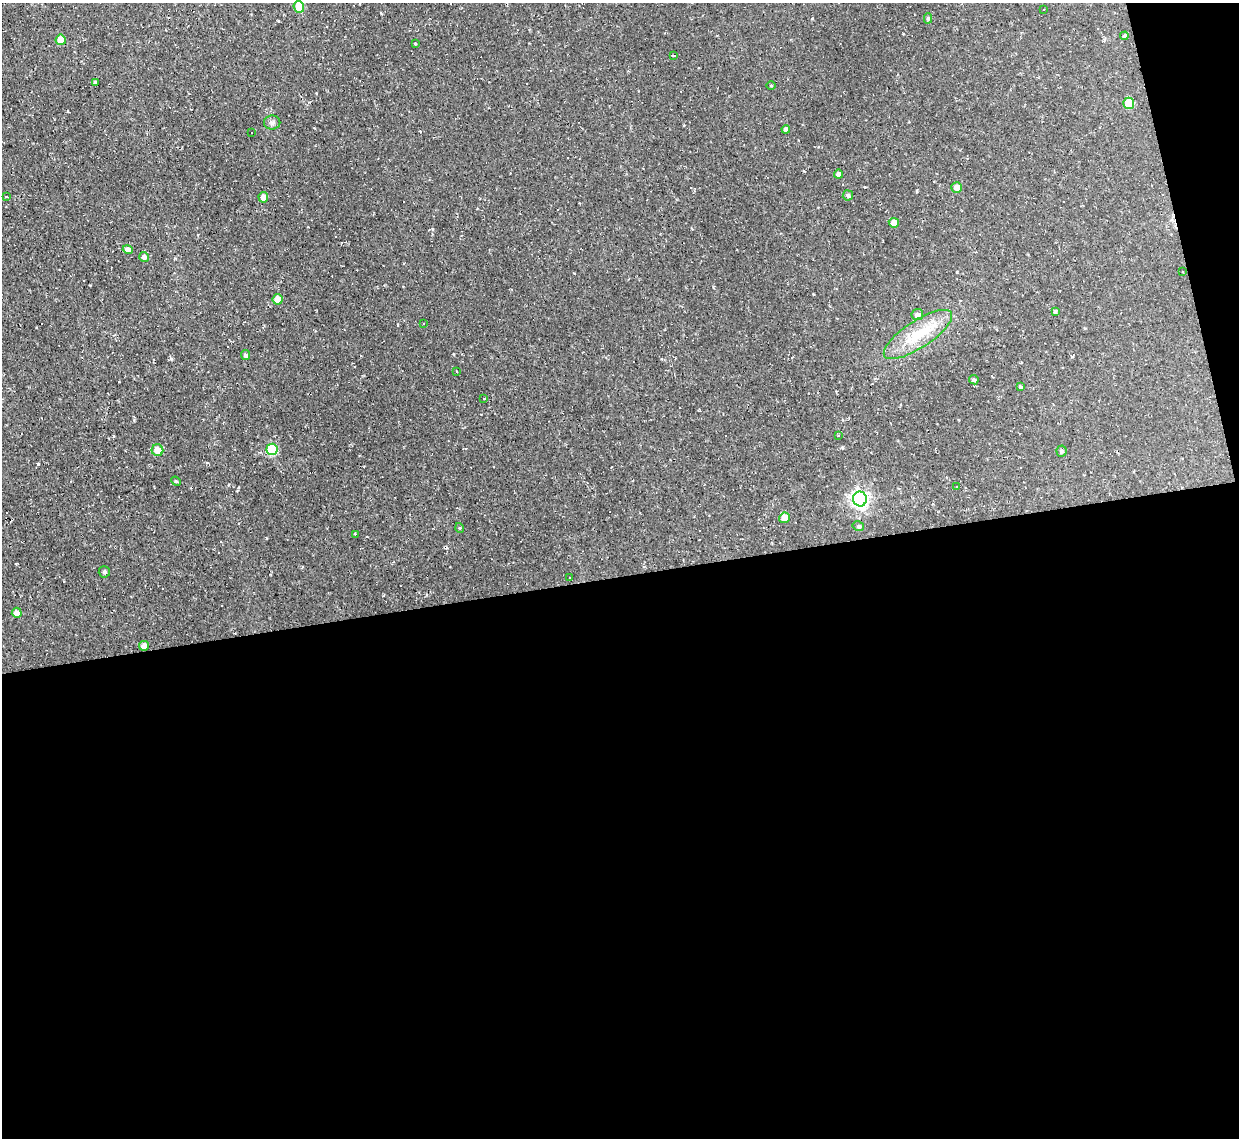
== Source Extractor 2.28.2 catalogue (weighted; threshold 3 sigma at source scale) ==
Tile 16 of 4 x 4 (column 4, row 4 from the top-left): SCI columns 3712-4948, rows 132-1267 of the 4948 x 4925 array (HDU 1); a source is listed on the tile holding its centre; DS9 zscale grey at full resolution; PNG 1241 x 1140 px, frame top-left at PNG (2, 3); each listed source drawn as its Kron ellipse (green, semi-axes under 4 px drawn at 4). Shown black and unused: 51% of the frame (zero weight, under 2 of 3 exposures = <1% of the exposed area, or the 3 px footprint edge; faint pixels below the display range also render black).
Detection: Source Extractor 2.28.2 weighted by HDU 2 'WHT'; one run over the whole footprint, this tile lists its part. Background 0.146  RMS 0.0073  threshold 0.0329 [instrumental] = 3 sigma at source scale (4.5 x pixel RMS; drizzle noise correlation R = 1.50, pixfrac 1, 0.05/0.05 arcsec/px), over >= 5 px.
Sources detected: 82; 35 cosmic-ray / hot-pixel residue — neither listed nor drawn; the other 47 listed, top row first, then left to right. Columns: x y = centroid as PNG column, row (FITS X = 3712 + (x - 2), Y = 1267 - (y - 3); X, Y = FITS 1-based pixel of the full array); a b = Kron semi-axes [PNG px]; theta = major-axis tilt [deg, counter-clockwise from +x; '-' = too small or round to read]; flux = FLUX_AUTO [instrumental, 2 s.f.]
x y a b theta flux
299 7 6 5 - 15
1044 9 3 2 - 1.1
928 18 5 4 - 1.2
1124 36 4 4 - 1.5
61 40 5 5 - 11
415 43 3 3 - 4.9
673 55 3 2 - 0.89
95 82 4 3 - 2.1
771 86 5 3 - 0.72
1129 103 5 5 - 23
272 123 8 7 - 2.3
786 129 4 4 - 2.8
252 132 3 3 - 3
839 174 4 4 - 3.3
957 187 5 5 - 5.1
848 195 5 5 - 1.5
6 196 3 3 - 2.9
263 197 5 5 - 4.8
894 223 5 5 - 5.3
128 250 5 4 - 4.2
144 257 5 4 - 4.1
1182 271 3 2 - 0.57
278 299 5 5 - 7.8
1055 311 4 4 - 1.2
917 315 6 5 - 3.4
424 324 3 2 - 0.84
918 334 40 13 33 25
245 355 5 4 - 1.6
456 371 3 2 - 0.71
974 380 5 4 - 1.3
1020 387 4 3 - 1.4
484 399 3 2 - 0.95
839 436 3 2 - 1.1
272 449 5 5 - 39
157 450 6 5 - 9.7
1061 451 5 5 - 1.8
176 481 5 4 - 0.85
956 487 2 2 - 0.65
860 499 7 7 - 250
784 518 5 5 - 8.8
858 526 6 4 -13 1.2
460 528 5 3 - 0.64
355 534 3 2 - 1.8
104 572 6 5 - 1.4
569 577 2 2 - 0.64
17 613 5 5 - 4.5
144 646 5 5 - 4.2
Overlapping masked pixels (flux is a lower limit): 1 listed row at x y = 144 646
Unlisted compact peaks at least as high as the median listed source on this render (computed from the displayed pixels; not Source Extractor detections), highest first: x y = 171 359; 134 420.